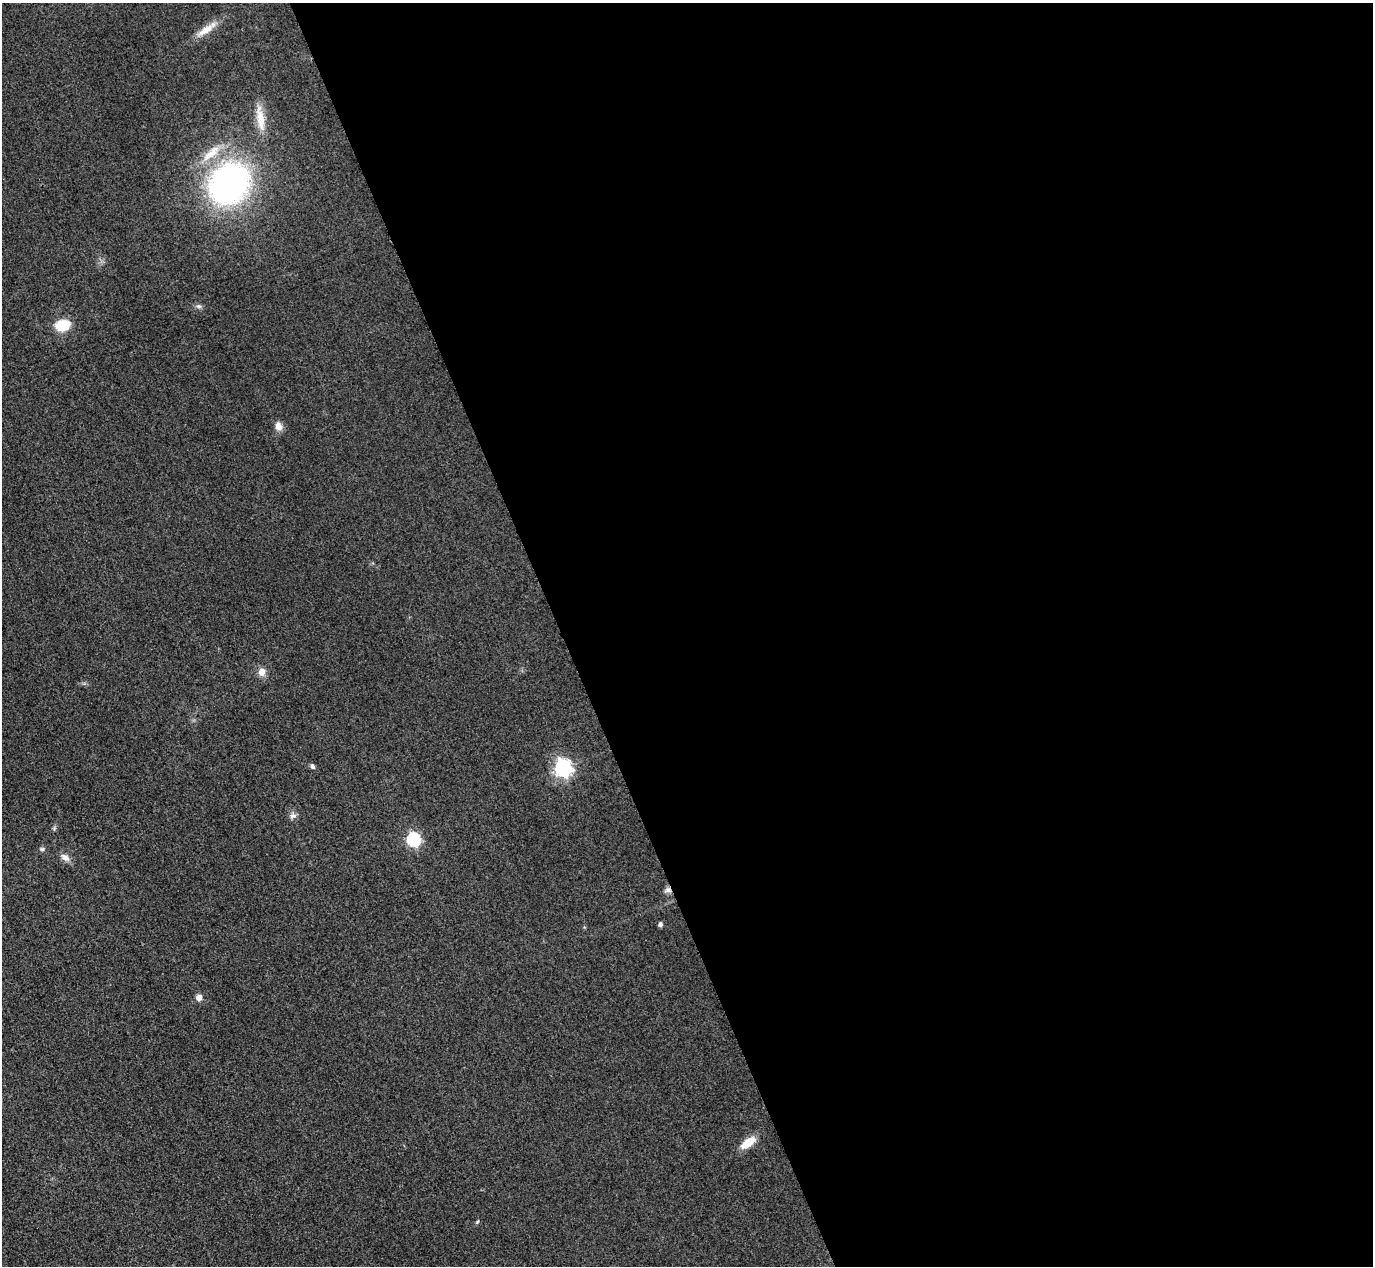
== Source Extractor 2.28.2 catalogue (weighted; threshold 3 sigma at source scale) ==
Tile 8 of 4 x 4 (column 4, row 2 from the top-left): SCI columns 4145-5515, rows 2833-4096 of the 5546 x 5533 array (HDU 1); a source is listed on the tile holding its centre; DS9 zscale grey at full resolution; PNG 1375 x 1268 px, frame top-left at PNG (2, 3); no overlay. Shown black and unused: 59% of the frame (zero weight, under 3 of 4 exposures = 3% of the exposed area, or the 3 px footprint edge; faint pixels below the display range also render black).
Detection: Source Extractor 2.28.2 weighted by HDU 2 'WHT'; one run over the whole footprint, this tile lists its part. Background 0.148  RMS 0.019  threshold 0.0859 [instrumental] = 3 sigma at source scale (4.5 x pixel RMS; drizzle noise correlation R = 1.50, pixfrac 1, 0.05/0.05 arcsec/px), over >= 5 px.
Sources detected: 19; all 19 listed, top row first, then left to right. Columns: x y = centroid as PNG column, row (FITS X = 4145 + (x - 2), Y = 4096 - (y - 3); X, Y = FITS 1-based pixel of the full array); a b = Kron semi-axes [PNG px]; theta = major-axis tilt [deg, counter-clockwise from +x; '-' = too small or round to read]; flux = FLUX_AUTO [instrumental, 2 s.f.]
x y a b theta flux
205 30 28 9 32 27
260 118 39 10 -81 37
211 153 33 10 42 41
229 184 37 31 51 600
199 306 8 6 -19 5
62 325 14 10 14 57
278 426 11 8 -70 13
262 672 10 9 - 14
312 766 7 5 -55 4.6
563 768 7 7 - 710
293 816 10 7 4 7.3
413 839 6 6 - 290
42 849 7 5 1 3.7
65 857 13 8 -39 12
667 890 9 7 10 6.6
660 924 5 4 - 5.8
199 997 6 6 - 12
748 1142 19 9 36 32
477 1222 5 4 - 2.2
Overlapping masked pixels (flux is a lower limit): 1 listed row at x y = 667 890